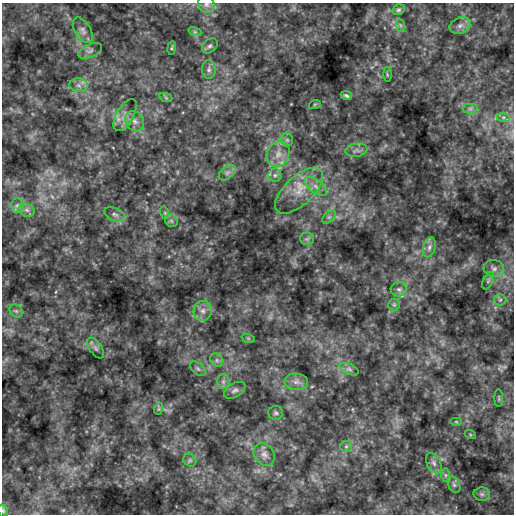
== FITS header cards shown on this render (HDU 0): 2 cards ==
NAXIS1  =                  512
NAXIS2  =                  512

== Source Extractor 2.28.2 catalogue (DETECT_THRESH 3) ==
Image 512 x 512 px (HDU 0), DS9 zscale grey, 1 PNG px = 1 image px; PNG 516 x 516 px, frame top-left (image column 1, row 512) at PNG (2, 3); each listed source drawn as its Kron ellipse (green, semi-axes under 4 px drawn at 4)
Background 4.35e-04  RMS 0.092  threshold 0.276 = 3 sigma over >= 5 px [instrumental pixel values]
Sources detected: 62; all 62 listed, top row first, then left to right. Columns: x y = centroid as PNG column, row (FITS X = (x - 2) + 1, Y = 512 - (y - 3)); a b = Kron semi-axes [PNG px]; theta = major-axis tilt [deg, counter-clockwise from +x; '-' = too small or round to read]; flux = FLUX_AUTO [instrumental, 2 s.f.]
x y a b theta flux
206 5 9 8 - 26
399 10 6 5 - 12
400 25 7 4 -71 13
460 26 11 8 22 34
83 30 14 8 -59 35
195 32 7 4 -18 11
210 46 9 6 42 16
172 48 7 3 81 7.4
90 51 13 6 23 23
209 70 9 7 -89 25
387 74 7 3 -89 6.9
79 85 9 7 -2 30
346 96 6 4 -23 13
166 98 7 4 -19 9.6
315 104 6 4 19 6.2
470 109 7 4 1 15
125 115 18 8 60 54
503 117 6 4 -17 12
135 121 11 8 -55 41
287 140 6 6 - 16
356 150 11 6 9 25
278 154 13 11 61 68
227 173 10 6 41 24
275 175 6 6 - 17
316 186 13 6 -37 40
299 191 30 14 43 150
17 205 7 6 - 22
27 210 8 6 -21 24
165 213 6 4 -73 8.2
115 214 11 6 -21 22
329 217 8 5 44 17
171 221 7 5 -45 14
307 239 7 6 - 15
429 247 10 6 73 25
494 268 10 8 -15 33
488 281 9 5 64 16
399 289 8 7 - 22
500 300 6 5 - 13
394 305 6 5 - 11
16 311 7 6 - 15
203 311 10 9 - 42
248 338 7 4 -18 9.5
96 348 12 6 -53 21
217 360 7 6 - 17
198 369 9 5 -41 15
349 369 10 5 -25 20
223 382 7 6 - 18
296 382 12 8 -4 37
235 390 12 7 30 21
499 398 9 4 -90 9.8
158 409 6 4 71 7.5
276 413 7 7 - 15
456 422 6 4 0 6.6
470 434 6 3 -20 6.3
346 446 6 6 - 14
264 454 12 9 -54 38
190 460 7 6 - 13
434 463 11 6 -62 25
445 475 6 4 90 11
454 485 9 5 -63 18
482 494 8 6 -1 20
3 511 6 4 -72 8.9
At the frame edge (FLAGS 8, measured only in part): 2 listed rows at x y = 206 5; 3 511